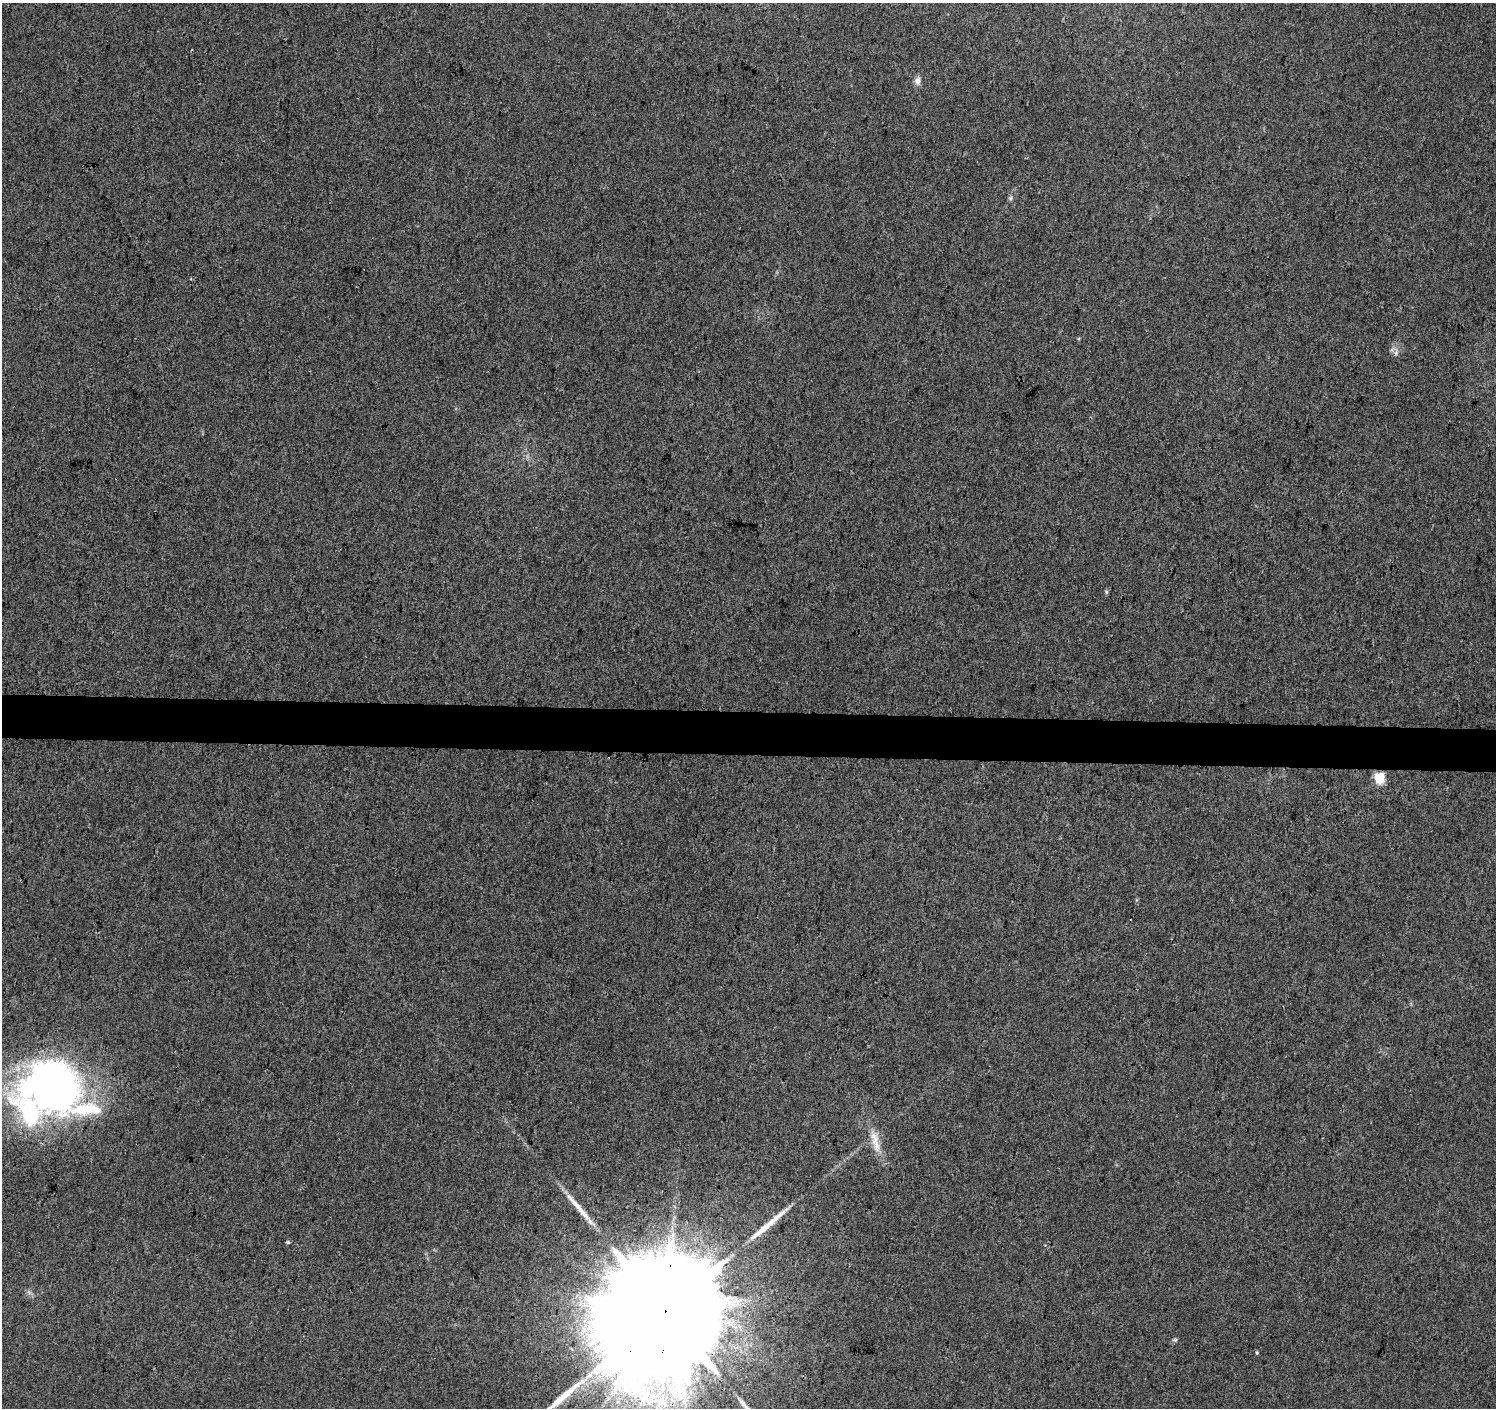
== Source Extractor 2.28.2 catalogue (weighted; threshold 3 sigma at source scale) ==
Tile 5 of 3 x 3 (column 2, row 2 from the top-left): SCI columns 1503-2996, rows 1688-3093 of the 4490 x 4726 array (HDU 1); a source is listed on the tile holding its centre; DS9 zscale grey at full resolution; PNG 1498 x 1410 px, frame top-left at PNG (2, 3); no overlay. Shown black and unused: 3% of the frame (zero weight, under 3 of 4 exposures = <1% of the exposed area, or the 3 px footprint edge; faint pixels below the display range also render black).
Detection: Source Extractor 2.28.2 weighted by HDU 2 'WHT'; one run over the whole footprint, this tile lists its part. Background 0.00866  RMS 0.0039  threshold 0.0176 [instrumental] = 3 sigma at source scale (4.5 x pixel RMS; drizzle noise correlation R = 1.50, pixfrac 1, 0.0396/0.0396 arcsec/px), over >= 5 px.
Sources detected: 18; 2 inside a brighter object's white glare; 3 long thin detections or spike segments (spike, bleed or trail) — not listed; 2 inside a brighter listed object's ellipse — not listed separately; the other 11 listed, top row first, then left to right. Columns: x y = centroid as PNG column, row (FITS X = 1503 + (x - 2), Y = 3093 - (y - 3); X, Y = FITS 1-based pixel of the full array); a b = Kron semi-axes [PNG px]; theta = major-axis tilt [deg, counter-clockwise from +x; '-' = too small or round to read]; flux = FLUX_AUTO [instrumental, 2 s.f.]
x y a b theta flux
917 81 11 7 -89 1.9
1010 198 6 6 - 0.72
1396 352 10 6 76 1.4
1106 592 6 4 72 0.59
1379 778 5 5 - 27
37 1084 72 46 -63 110
874 1138 23 11 -80 6.1
288 1242 5 4 - 0.51
665 1311 62 28 83 32000
1175 1340 7 4 15 0.65
1257 1353 4 4 - 0.45
Overlapping masked pixels (flux is a lower limit): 1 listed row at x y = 665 1311